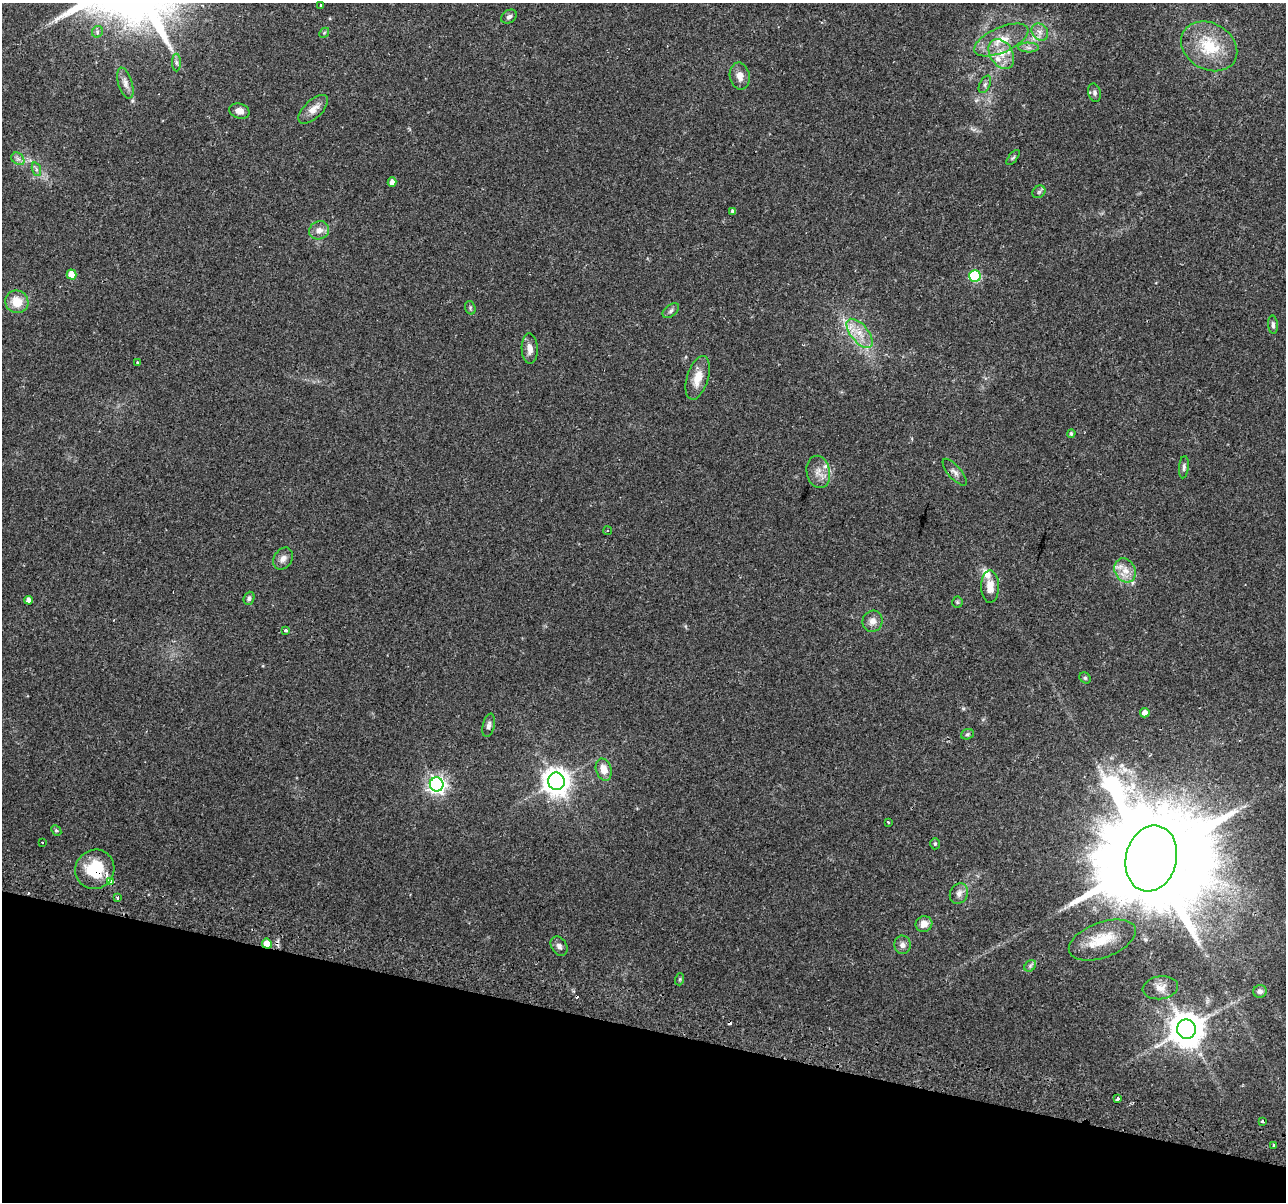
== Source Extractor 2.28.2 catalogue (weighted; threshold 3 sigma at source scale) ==
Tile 15 of 4 x 4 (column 3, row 4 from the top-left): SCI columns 2635-3918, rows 294-1493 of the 5279 x 5444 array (HDU 1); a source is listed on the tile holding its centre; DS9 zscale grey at full resolution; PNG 1288 x 1204 px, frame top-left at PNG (2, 3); each listed source drawn as its Kron ellipse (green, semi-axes under 4 px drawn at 4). Shown black and unused: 15% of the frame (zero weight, under 2 of 3 exposures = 5% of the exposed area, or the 3 px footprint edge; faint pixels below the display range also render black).
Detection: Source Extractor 2.28.2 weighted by HDU 2 'WHT'; one run over the whole footprint, this tile lists its part. Background 0.0342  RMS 0.0034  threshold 0.0154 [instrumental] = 3 sigma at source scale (4.5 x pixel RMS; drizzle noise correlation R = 1.50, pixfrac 1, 0.0396/0.0396 arcsec/px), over >= 5 px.
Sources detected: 82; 3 cosmic-ray / hot-pixel residue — neither listed nor drawn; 4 inside a brighter listed object's ellipse — not listed separately; the other 75 listed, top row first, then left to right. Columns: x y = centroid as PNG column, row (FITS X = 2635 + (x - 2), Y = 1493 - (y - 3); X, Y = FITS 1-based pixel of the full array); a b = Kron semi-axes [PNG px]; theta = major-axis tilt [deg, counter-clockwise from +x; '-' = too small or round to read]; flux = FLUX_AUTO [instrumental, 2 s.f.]
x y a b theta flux
320 5 3 3 - 1.2
509 17 8 6 33 1
97 32 6 5 - 0.81
1040 32 9 7 -52 1.8
324 33 5 4 - 0.41
1001 40 29 12 24 7.3
1209 46 29 23 -30 15
1029 48 10 5 -1 1.1
1001 54 16 11 -58 5
176 63 9 4 -89 0.83
740 76 13 10 -79 2.7
125 83 16 7 -73 2.1
985 84 9 5 63 0.88
1094 93 9 6 -75 1
313 109 18 9 43 3
239 111 10 7 -14 2.2
1013 158 9 3 50 0.48
18 159 7 5 -42 0.99
36 169 7 4 -72 0.75
392 182 4 4 - 1.6
1039 192 7 5 44 0.77
733 211 4 4 - 0.87
319 230 10 9 - 2.3
71 275 5 5 - 4.7
975 276 6 5 - 28
17 302 12 11 - 5.7
470 308 7 5 -73 0.59
671 311 9 5 39 1
1273 325 9 5 -86 0.92
860 333 17 8 -50 4.7
530 349 15 8 -88 2.5
137 363 3 2 - 0.4
698 378 22 10 73 5
1071 434 4 3 - 0.58
1184 467 11 5 84 0.95
818 472 16 11 -80 3.4
955 472 17 6 -49 1.6
608 531 4 2 - 0.36
283 559 12 9 54 1.9
1125 570 12 10 -63 3.6
990 587 16 9 -89 4.1
249 598 7 5 70 0.77
28 600 4 4 - 1.8
957 602 5 5 - 0.47
873 621 11 10 - 2.4
286 631 4 3 - 1.9
1085 678 6 5 - 0.51
1145 713 5 4 - 2.1
489 725 12 6 77 1.2
967 734 7 5 21 0.61
604 770 11 7 -73 3.7
556 781 8 8 - 390
437 784 7 7 - 130
888 822 3 3 - 0.49
56 831 6 4 -48 0.58
42 842 2 2 - 0.29
935 844 5 5 - 0.52
1151 858 33 25 76 11000
95 869 20 19 - 13
111 882 4 3 - 3
959 893 11 8 61 1.8
118 898 3 3 - 1.2
924 924 8 7 - 2.5
1102 940 35 17 20 9.9
267 944 5 5 - 4.3
902 945 9 8 - 1.7
559 946 10 7 -56 1.3
1030 966 6 5 - 0.67
680 979 6 4 72 0.4
1160 988 17 11 8 3.1
1260 991 7 6 - 1.2
1186 1029 10 9 - 740
1117 1099 4 3 - 4.3
1263 1122 3 3 - 1.4
1274 1146 4 3 - 1.1
Overlapping masked pixels (flux is a lower limit): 2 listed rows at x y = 95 869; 267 944